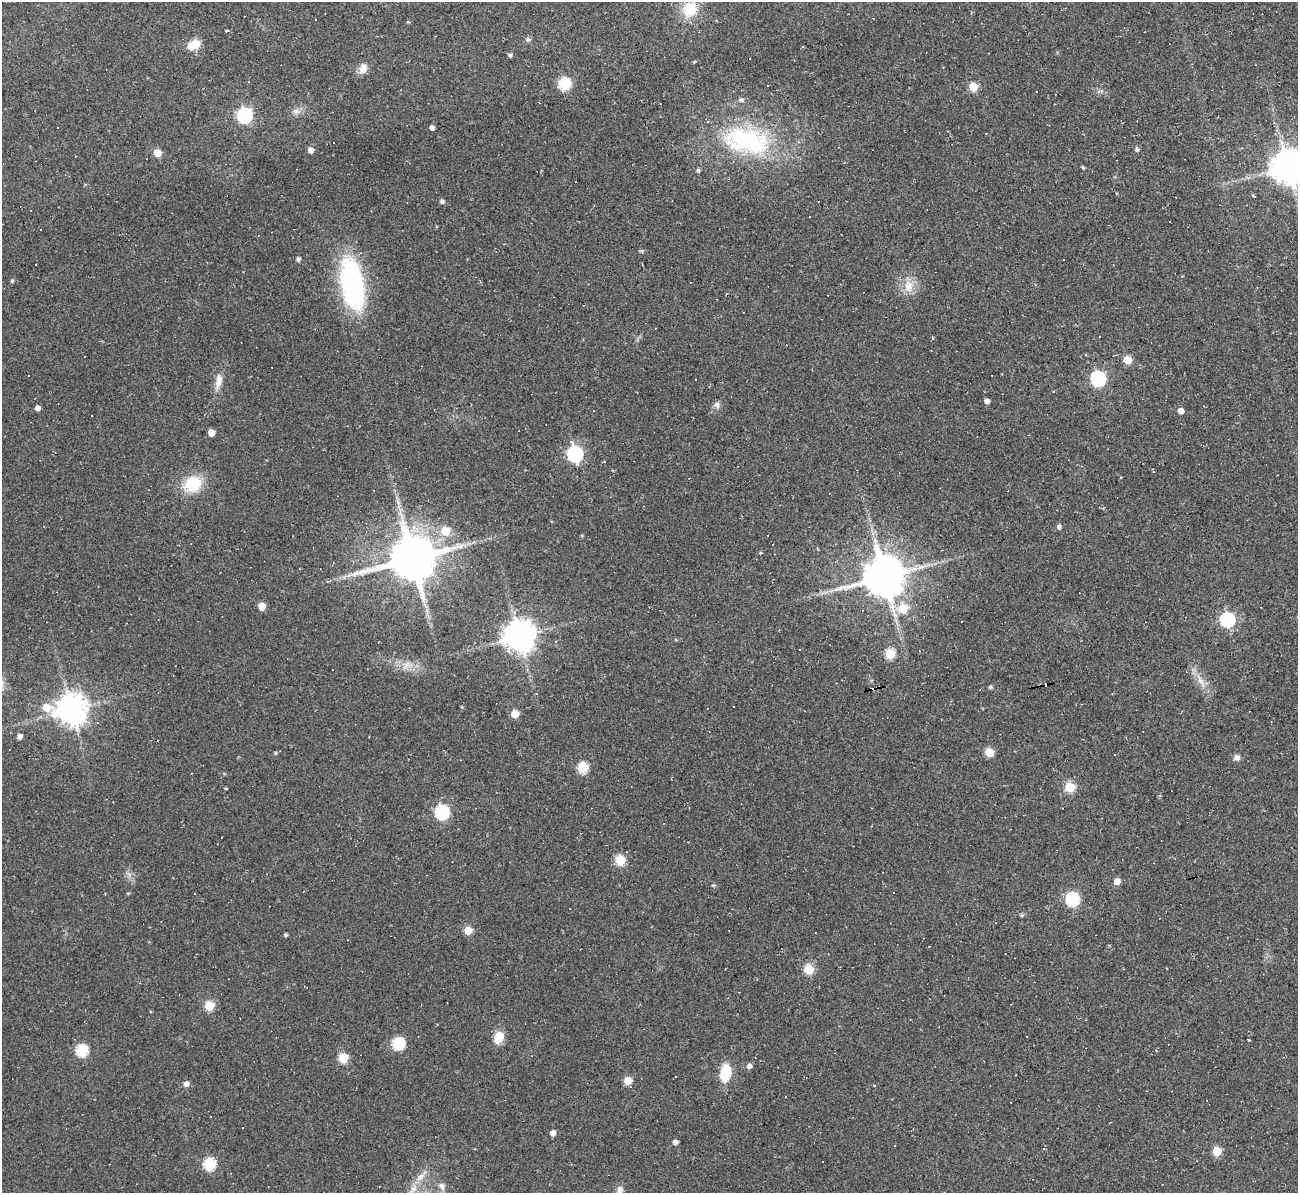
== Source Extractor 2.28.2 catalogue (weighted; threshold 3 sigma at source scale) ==
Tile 10 of 4 x 4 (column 2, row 3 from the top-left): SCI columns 1297-2592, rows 1333-2523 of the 5185 x 5166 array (HDU 1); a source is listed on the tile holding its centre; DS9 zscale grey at full resolution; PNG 1300 x 1195 px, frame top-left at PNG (2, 2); no overlay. Shown black and unused: <1% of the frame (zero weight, under 2 of 3 exposures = <1% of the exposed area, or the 3 px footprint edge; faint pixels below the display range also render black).
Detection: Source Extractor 2.28.2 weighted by HDU 2 'WHT'; one run over the whole footprint, this tile lists its part. Background 0.105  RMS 0.013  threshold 0.0569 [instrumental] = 3 sigma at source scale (4.5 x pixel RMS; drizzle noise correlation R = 1.50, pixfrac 1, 0.05/0.05 arcsec/px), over >= 5 px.
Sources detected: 144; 1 inside a brighter object's white glare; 46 cosmic-ray / hot-pixel residue — not listed; the other 97 listed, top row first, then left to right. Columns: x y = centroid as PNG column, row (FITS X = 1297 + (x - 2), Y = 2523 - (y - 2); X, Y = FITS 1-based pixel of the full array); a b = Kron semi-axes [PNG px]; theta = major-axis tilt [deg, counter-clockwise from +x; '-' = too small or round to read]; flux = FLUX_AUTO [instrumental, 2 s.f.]
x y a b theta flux
690 9 17 15 64 37
408 22 4 3 - 1.2
528 40 8 5 7 2.9
196 44 5 5 - 47
510 55 4 4 - 3.3
694 62 4 3 - 1.2
363 69 12 9 78 10
565 84 6 6 - 110
973 87 5 5 - 40
742 100 7 5 -16 2.7
296 111 11 7 8 6.1
244 115 7 7 - 260
432 127 4 4 - 5.4
57 128 2 2 - 0.91
747 141 65 33 -11 170
1137 149 5 5 - 3.5
311 150 5 5 - 8.4
157 153 5 5 - 22
1083 167 4 3 - 2
1288 167 10 9 - 2700
698 170 5 4 - 2.6
1254 196 3 2 - 2.1
442 201 5 5 - 3.5
818 201 3 2 - 1.1
298 259 4 4 - 3.9
12 280 5 4 - 2
352 283 60 25 -80 180
909 286 18 13 -88 18
1099 336 3 3 - 2.7
933 338 5 3 - 1.1
1127 360 5 5 - 33
1098 379 7 6 - 220
218 381 22 8 80 12
987 401 4 4 - 6.5
717 405 9 7 -73 4.4
37 408 5 5 - 5.8
1181 411 5 4 - 9.4
211 433 5 5 - 15
572 442 5 3 - 4.9
575 454 7 7 - 300
193 484 21 17 33 43
1059 526 6 5 - 3.4
445 531 7 6 - 30
760 553 4 3 - 1.2
413 558 14 13 - 5800
884 577 12 12 - 4300
262 606 5 5 - 19
903 608 6 6 - 44
1227 620 6 6 - 230
519 636 9 9 - 2100
890 654 5 5 - 65
406 665 11 3 50 3.6
1200 681 21 6 -61 12
990 687 4 4 - 2.5
536 694 3 2 - 2.2
733 707 3 3 - 5.5
46 708 9 7 -28 28
71 710 9 9 - 2000
515 714 5 5 - 27
19 736 4 4 - 7.1
989 752 5 5 - 38
275 753 4 4 - 1.7
1237 757 7 7 - 5.3
583 768 6 6 - 73
1070 787 5 5 - 66
226 788 3 2 - 1.4
442 812 7 6 - 190
620 860 6 5 - 60
1117 881 5 5 - 13
893 892 2 2 - 1.2
128 893 4 4 - 1.2
1072 899 6 6 - 170
1022 915 6 4 1 1.9
468 930 5 5 - 25
286 935 4 4 - 2
809 969 5 5 - 58
209 1006 5 5 - 49
498 1037 12 9 66 22
1027 1037 3 3 - 3.6
1249 1039 3 3 - 4.2
398 1044 6 6 - 120
82 1051 6 6 - 100
343 1058 5 5 - 54
749 1066 5 5 - 5.6
725 1073 16 10 81 37
628 1081 5 5 - 27
186 1084 5 5 - 7.2
243 1128 3 2 - 1.8
553 1133 5 4 - 8.8
675 1142 5 4 - 5.2
1217 1151 5 5 - 40
823 1161 2 2 - 1.1
209 1164 6 6 - 100
420 1177 14 8 49 9.9
442 1186 11 8 -75 7
413 1189 12 7 39 9.5
620 1190 16 8 -84 8.8
Isophote crosses this tile's border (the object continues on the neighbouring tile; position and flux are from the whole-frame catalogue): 3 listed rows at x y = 690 9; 1288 167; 620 1190